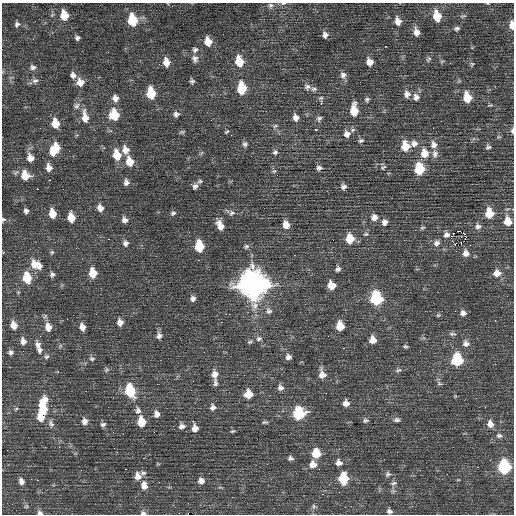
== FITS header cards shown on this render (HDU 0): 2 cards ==
NAXIS1  =                  512 / Axis length
NAXIS2  =                  512 / Axis length

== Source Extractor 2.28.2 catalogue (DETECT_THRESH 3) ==
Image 512 x 512 px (HDU 0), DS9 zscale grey, 1 PNG px = 1 image px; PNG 516 x 516 px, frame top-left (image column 1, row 512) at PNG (2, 3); no overlay
Background 0.28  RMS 0.75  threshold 2.25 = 3 sigma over >= 5 px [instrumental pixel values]
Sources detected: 234; all 234 listed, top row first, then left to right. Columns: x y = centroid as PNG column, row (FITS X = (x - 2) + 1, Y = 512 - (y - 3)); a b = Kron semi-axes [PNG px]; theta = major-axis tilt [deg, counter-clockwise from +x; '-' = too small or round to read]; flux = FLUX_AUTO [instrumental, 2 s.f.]
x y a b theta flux
283 3 8 3 2 100
488 3 5 2 - 42
271 5 8 8 - 150
172 6 2 2 - 130
64 15 10 8 -80 810
437 16 10 7 -78 1200
463 16 9 5 13 100
132 20 10 7 -79 2000
398 21 10 7 -74 380
17 24 8 7 - 150
512 25 10 5 -88 360
457 28 8 6 12 140
416 32 10 7 -74 380
325 35 6 6 - 210
77 38 5 5 - 130
208 41 9 7 -73 620
385 46 3 2 - 250
195 50 8 7 - 160
195 59 10 8 -72 240
429 59 8 6 62 130
239 61 10 7 -78 1200
442 61 6 4 19 63
166 62 10 8 -80 560
369 62 8 6 -65 380
450 63 2 2 - 27
472 64 5 4 - 70
33 67 9 7 -5 190
73 75 9 7 -55 220
343 75 9 8 - 220
35 81 10 7 22 180
192 81 6 5 - 120
80 82 9 9 - 460
31 83 5 4 - 100
307 87 9 9 - 200
242 88 10 8 -89 1500
314 89 9 5 0 140
151 93 10 7 -82 1600
407 94 9 8 - 310
416 97 9 8 - 280
467 97 9 7 -79 1100
115 98 9 8 - 290
367 100 6 6 - 100
321 102 6 3 66 160
76 106 10 8 47 220
354 110 12 7 -90 1000
176 114 8 7 - 190
114 115 10 9 - 1200
85 117 15 8 -82 580
296 117 9 7 -63 280
319 119 9 6 52 150
211 120 3 2 - 56
55 123 9 7 -78 790
275 126 8 5 30 110
40 128 2 2 - 78
315 129 3 3 - 530
353 130 7 5 3 110
512 131 8 4 89 120
182 132 7 5 15 82
227 132 7 4 44 69
347 134 9 8 - 300
231 135 2 2 - 58
499 137 6 4 -17 63
361 140 7 5 20 110
414 143 10 9 - 300
245 144 8 7 - 140
434 145 10 9 - 300
405 146 9 7 -83 920
488 147 7 6 - 120
55 149 14 9 60 1200
125 150 10 8 -75 420
275 152 7 7 - 160
201 153 8 4 37 78
424 153 11 9 -78 680
435 154 11 8 89 240
117 155 10 8 -76 980
30 158 8 7 - 430
130 161 10 8 -74 710
383 167 8 5 32 92
49 168 8 6 -81 330
319 168 7 6 - 160
419 169 9 7 -87 2100
274 171 6 5 - 97
25 175 10 9 - 780
50 180 3 2 - 380
200 181 8 5 19 110
126 182 9 7 -86 200
195 186 9 6 62 180
343 187 7 6 - 180
37 189 2 2 - 350
100 208 8 7 - 290
26 211 7 5 -75 150
52 213 9 6 -78 660
173 213 7 6 - 120
232 213 9 7 21 170
489 213 9 7 -85 1100
71 217 8 6 -82 720
374 217 8 8 - 290
3 220 7 5 55 90
125 220 7 7 - 220
507 221 8 7 - 830
219 222 10 8 -74 260
385 222 8 7 - 230
286 225 8 7 - 460
478 226 9 8 - 220
221 227 9 8 - 360
422 228 7 4 18 74
459 231 4 2 - 130
366 234 7 5 17 88
453 234 3 2 - 60
446 235 48 11 -39 640
461 236 3 2 - 86
451 238 2 2 - 120
108 239 2 2 - 280
350 239 9 8 - 850
465 239 3 2 - 74
333 240 2 2 - 44
404 240 2 2 - 22
125 243 8 7 - 200
436 243 9 7 30 220
455 244 4 3 - 180
458 245 4 2 - 4600
199 246 9 6 -79 1700
246 246 8 6 15 130
30 249 2 2 - 90
52 252 6 5 - 87
466 253 9 8 - 320
294 255 2 2 - 79
30 258 2 2 - 150
198 260 2 2 - 190
35 264 11 10 - 570
39 266 8 6 69 240
338 269 7 6 - 150
93 273 9 7 -81 820
497 273 9 8 - 420
52 274 7 6 - 140
27 278 11 7 -78 1200
252 284 12 11 - 64000
331 285 7 6 - 820
193 298 7 7 - 190
376 298 9 7 -82 5100
269 311 9 8 - 200
463 313 7 6 - 220
96 314 2 2 - 160
438 315 6 4 21 70
67 319 2 2 - 69
120 322 8 7 - 280
221 322 2 2 - 210
14 325 8 6 -75 370
340 326 8 7 - 900
48 327 10 8 -80 430
82 327 7 5 -78 320
452 334 10 5 1 130
159 336 8 7 - 200
180 338 3 2 - 88
477 338 3 2 - 42
259 339 9 7 16 160
372 340 7 7 - 490
23 341 8 6 -76 230
250 342 7 5 37 86
38 344 10 7 -79 230
466 344 9 9 - 260
405 346 5 5 - 78
344 348 3 2 - 140
40 350 9 8 - 180
23 351 2 2 - 31
10 352 6 6 - 130
46 357 8 6 41 120
110 357 2 2 - 79
288 357 7 6 - 200
92 359 8 6 -6 120
457 360 8 7 - 2900
106 370 8 5 34 88
398 370 10 5 15 130
214 374 8 8 - 340
322 374 11 8 -77 410
215 383 13 5 -83 160
439 383 7 5 -19 100
280 388 8 7 - 210
130 391 10 7 -74 2400
248 394 7 7 - 880
455 396 4 4 - 43
113 398 2 2 - 23
346 403 7 6 - 310
213 407 7 7 - 200
43 408 21 9 87 1700
138 410 9 7 -78 190
299 413 8 8 - 3600
156 414 8 6 -80 240
41 417 9 7 -71 650
365 420 7 5 5 110
397 420 9 6 0 140
84 421 8 7 - 240
193 421 3 2 - 49
141 422 9 7 -82 960
265 422 8 4 -4 79
51 424 10 7 -55 170
103 424 7 5 14 140
490 424 9 8 - 350
182 426 8 6 20 220
195 428 8 7 - 300
232 431 6 4 25 62
394 435 2 2 - 31
499 436 7 6 - 130
59 447 2 2 - 100
339 449 3 3 - 25
316 453 8 7 - 1100
144 458 3 3 - 37
290 458 7 6 - 130
339 463 8 7 - 280
313 464 9 8 - 390
477 467 2 2 - 30
504 467 9 7 -86 4500
125 469 2 2 - 260
81 470 2 2 - 39
143 473 9 6 -24 150
388 474 8 6 42 120
138 476 9 8 - 380
343 478 8 7 - 2100
37 480 2 2 - 220
21 481 8 6 -74 190
201 481 8 7 - 260
159 482 2 2 - 36
394 483 8 5 12 120
53 485 5 4 - 45
144 485 11 8 -81 400
339 492 2 2 - 31
322 494 2 2 - 630
135 497 3 2 - 49
232 497 2 2 - 120
188 503 2 2 - 36
314 506 7 5 -47 96
389 511 6 5 - 150
40 513 7 5 -28 160
143 513 8 6 -7 140
At the frame edge (FLAGS 8, measured only in part): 7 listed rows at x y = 283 3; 488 3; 512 25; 512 131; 3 220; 40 513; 143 513